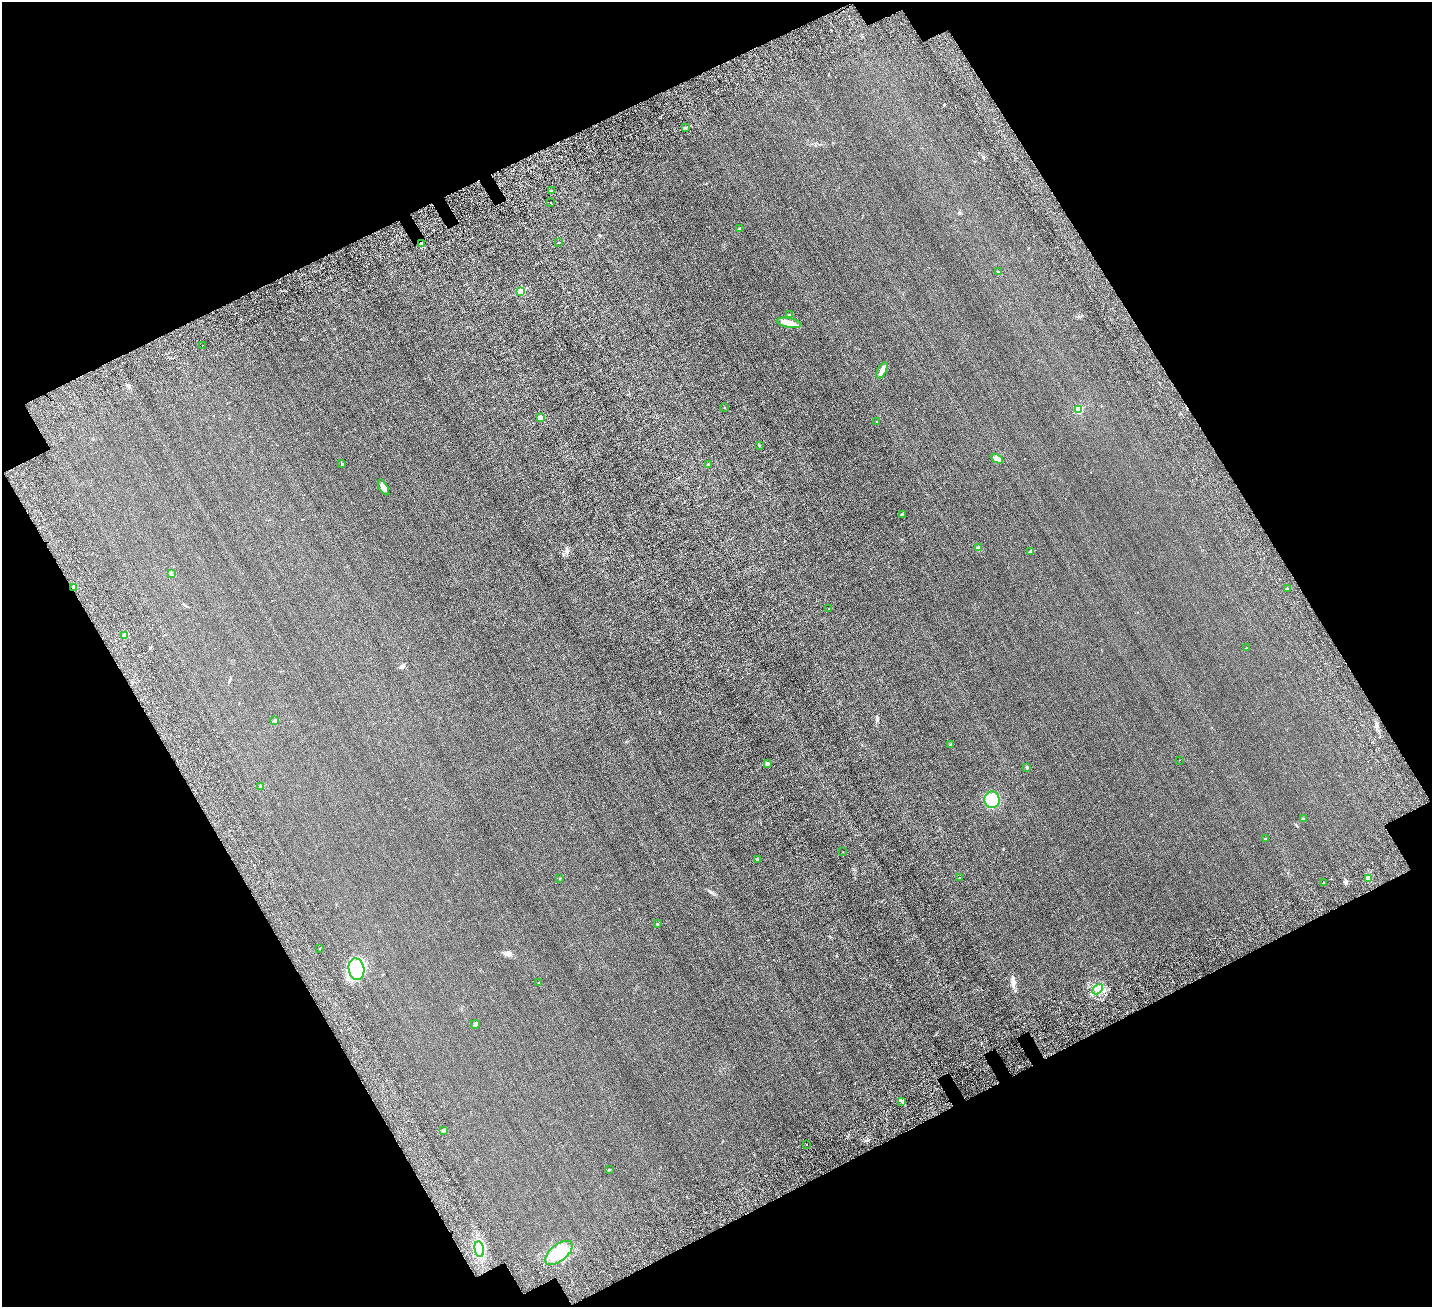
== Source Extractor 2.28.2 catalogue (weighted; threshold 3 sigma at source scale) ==
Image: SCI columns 305-6024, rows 480-5699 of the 6329 x 6320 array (HDU 1 of 3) = the unmasked area's bounding box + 8 px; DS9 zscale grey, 4 x 4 block average (1 PNG px = mean of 4 x 4 image px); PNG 1434 x 1309 px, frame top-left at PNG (2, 2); each listed source drawn as its Kron ellipse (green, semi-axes under 4 px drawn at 4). Shown black and unused: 42% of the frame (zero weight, under 6 of 12 exposures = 14% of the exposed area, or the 3 px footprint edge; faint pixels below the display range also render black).
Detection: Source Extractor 2.28.2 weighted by HDU 2 'WHT'. Background 0.00232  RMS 0.002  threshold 0.00827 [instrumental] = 3 sigma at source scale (4.09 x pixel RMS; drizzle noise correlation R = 1.36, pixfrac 0.8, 0.05/0.05 arcsec/px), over >= 5 px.
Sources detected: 58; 1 inside a brighter listed object's ellipse — not listed separately; the other 57 listed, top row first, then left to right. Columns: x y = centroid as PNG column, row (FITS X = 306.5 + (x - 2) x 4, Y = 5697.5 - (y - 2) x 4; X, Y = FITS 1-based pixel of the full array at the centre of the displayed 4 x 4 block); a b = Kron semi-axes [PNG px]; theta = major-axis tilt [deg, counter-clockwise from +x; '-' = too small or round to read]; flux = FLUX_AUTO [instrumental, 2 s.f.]
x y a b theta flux
685 128 3 2 - 0.79
551 190 2 2 - 0.5
550 202 2 2 - 0.27
740 228 2 2 - 0.72
558 243 2 2 - 0.32
422 244 2 2 - 1.4
998 272 2 2 - 4.3
521 291 2 2 - 45
789 315 3 2 - 0.79
789 323 12 5 -10 9.5
202 345 2 2 - 0.56
882 371 9 3 63 5.3
725 407 2 2 - 1.7
1079 410 2 2 - 64
540 418 2 2 - 28
877 422 2 2 - 0.27
760 445 2 2 - 0.49
997 459 6 3 -28 5.6
342 464 4 2 - 0.65
708 465 2 2 - 0.72
383 487 9 4 -61 4.9
902 514 3 2 - 0.57
979 548 2 2 - 0.76
1031 552 2 2 - 0.72
171 573 3 2 - 1.1
74 587 3 3 - 3.4
1288 588 2 2 - 0.47
829 609 2 2 - 0.6
125 635 2 2 - 26
1246 648 2 2 - 0.46
275 721 3 2 - 1.1
951 744 2 2 - 2.6
1179 760 2 2 - 0.18
767 764 2 2 - 12
1027 767 2 2 - 5.1
260 786 2 2 - 1.3
992 800 8 7 - 22
1303 818 2 2 - 0.84
1266 838 2 2 - 0.43
843 852 2 2 - 0.21
757 859 4 2 - 0.89
560 878 2 2 - 0.28
959 878 2 2 - 0.49
1368 878 2 2 - 1
1324 882 2 2 - 0.34
657 924 2 2 - 3.7
320 948 2 2 - 1.4
356 969 11 8 -79 20
538 983 2 2 - 0.23
1098 989 6 3 47 3
475 1024 4 2 - 1.2
902 1102 3 2 - 1.4
443 1131 3 2 - 1.2
806 1144 2 2 - 0.5
609 1170 2 2 - 0.34
479 1249 8 4 -80 26
559 1253 16 8 38 22
Diffuse or blended objects may show on this block-average render without a row.